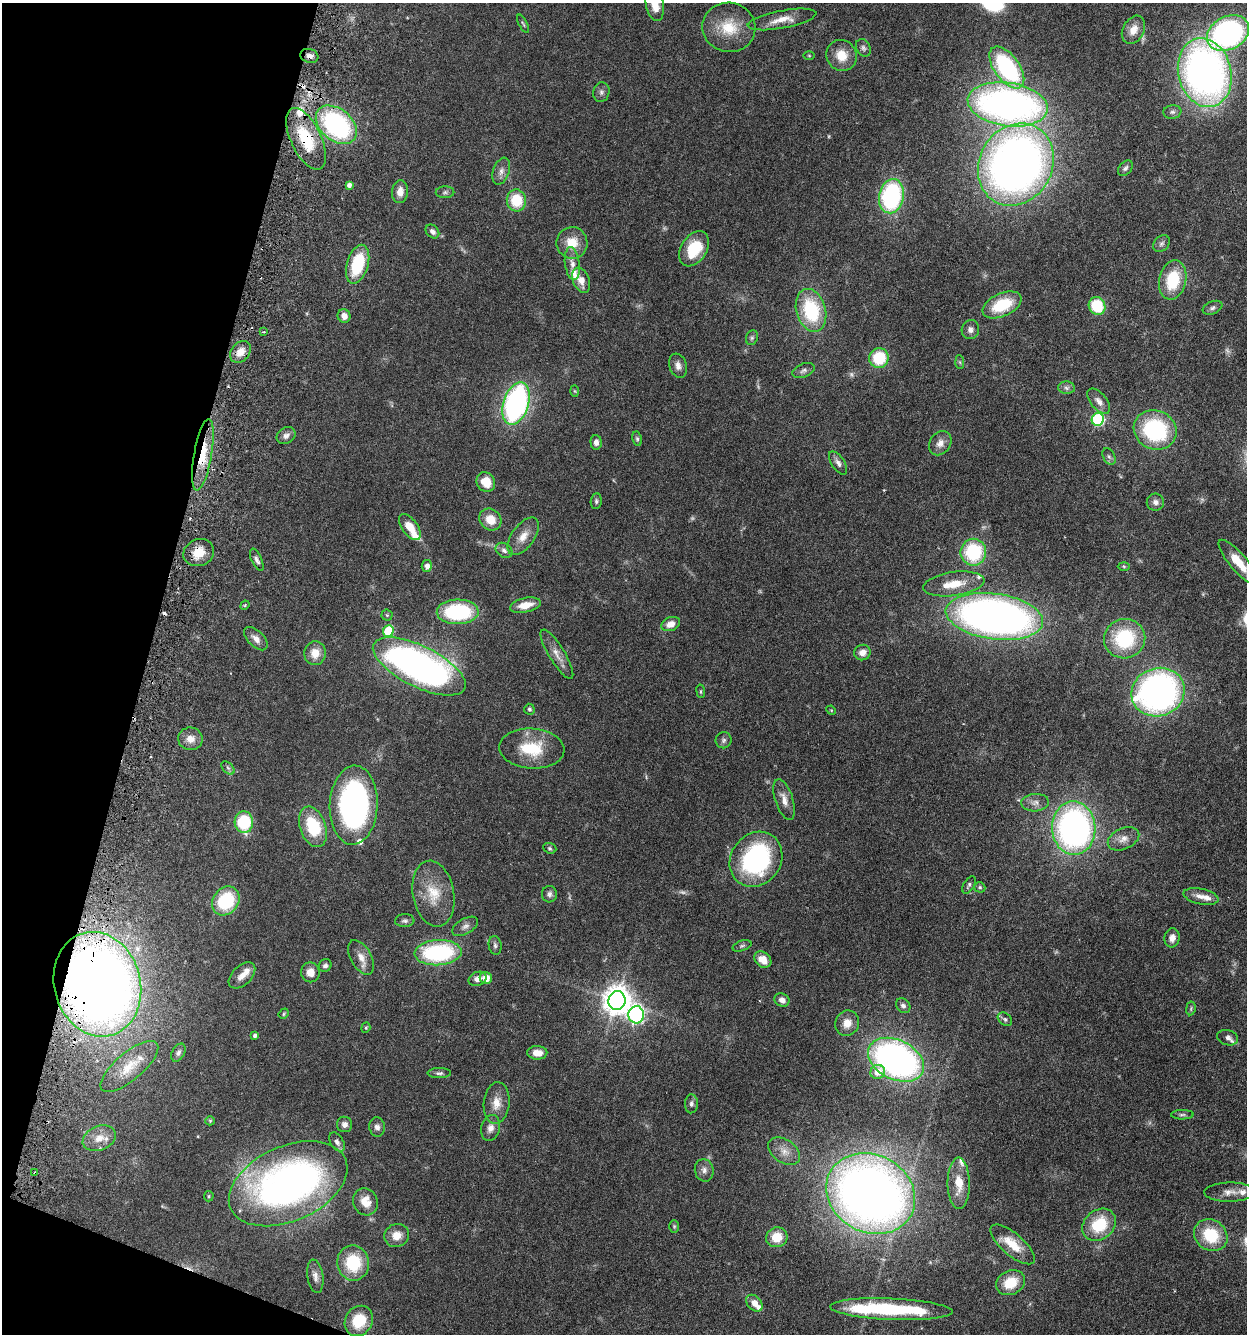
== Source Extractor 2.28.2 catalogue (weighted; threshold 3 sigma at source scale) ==
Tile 9 of 4 x 4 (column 1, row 3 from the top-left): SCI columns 316-1560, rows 1365-2696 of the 5510 x 5381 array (HDU 1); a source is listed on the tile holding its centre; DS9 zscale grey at full resolution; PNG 1249 x 1336 px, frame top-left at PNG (2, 3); each listed source drawn as its Kron ellipse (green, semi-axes under 4 px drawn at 4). Shown black and unused: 13% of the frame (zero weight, under 3 of 6 exposures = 4% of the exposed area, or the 3 px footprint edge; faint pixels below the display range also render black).
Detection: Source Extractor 2.28.2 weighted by HDU 2 'WHT'; one run over the whole footprint, this tile lists its part. Background 0.0651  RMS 0.0032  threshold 0.0132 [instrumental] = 3 sigma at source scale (4.09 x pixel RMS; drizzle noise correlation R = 1.36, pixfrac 0.8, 0.05/0.05 arcsec/px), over >= 5 px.
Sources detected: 194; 5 too faint to see at this stretch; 2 inside a brighter object's white glare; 5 cosmic-ray / hot-pixel residue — neither listed nor drawn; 12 inside a brighter listed object's ellipse — not listed separately; the other 170 listed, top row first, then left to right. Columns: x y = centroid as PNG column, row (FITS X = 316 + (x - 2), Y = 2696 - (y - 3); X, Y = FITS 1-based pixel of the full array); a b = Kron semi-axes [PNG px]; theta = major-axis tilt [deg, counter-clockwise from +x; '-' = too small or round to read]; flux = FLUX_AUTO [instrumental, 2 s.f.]
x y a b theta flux
655 4 17 9 -79 4.7
782 19 35 8 11 4.3
523 24 10 3 -64 0.46
729 27 26 24 -10 9.6
1133 30 15 10 62 3.3
1228 33 22 16 27 67
863 48 9 7 -62 0.93
842 55 16 15 - 5.4
309 56 9 7 -18 1.3
809 56 6 4 -1 0.29
1007 68 24 12 -54 35
1205 73 35 26 -76 150
601 92 10 8 77 1.1
1008 104 40 21 -8 140
1172 112 9 6 6 0.89
336 125 23 15 -40 48
306 139 33 15 -65 14
1016 164 43 36 60 220
1125 168 9 6 48 0.8
501 171 14 8 71 1.7
349 185 4 4 - 1.2
400 192 11 8 84 2.7
445 192 9 6 1 0.72
891 196 17 12 79 39
516 200 11 9 -83 9
432 231 8 6 -45 1.1
572 243 16 15 - 5.6
1161 244 9 7 45 0.96
694 249 19 13 56 11
358 264 20 10 73 14
572 264 16 7 -82 2.4
581 280 13 8 -68 2.8
1173 280 20 13 77 13
1002 305 21 11 24 12
1097 306 9 8 - 12
1212 308 10 6 23 0.91
811 310 22 14 -74 20
344 316 7 6 - 2
970 330 9 8 - 1.4
264 332 4 3 - 0.37
752 338 8 6 69 0.64
240 352 12 9 51 3.3
879 358 10 9 - 12
960 362 7 4 -88 0.48
678 366 12 8 -71 1.7
804 371 11 7 22 1.1
1066 388 8 6 -4 0.96
574 391 6 4 -88 0.33
1099 401 15 8 -51 1.9
516 404 22 12 73 68
1098 419 6 6 - 35
1155 430 22 19 -24 29
286 436 10 7 33 1.2
637 439 7 5 -80 0.54
596 442 7 5 -86 1.4
940 443 13 10 56 2.1
203 455 36 9 80 9
1109 457 9 5 -62 0.79
838 463 13 6 -56 1.4
486 482 10 9 - 4.9
596 501 8 5 82 0.64
1155 502 9 8 - 1.3
490 519 12 10 -43 4.6
410 527 15 8 -55 4.5
523 536 21 11 55 3.6
504 550 9 6 -35 1.1
973 552 13 13 - 20
199 553 16 13 25 5.1
257 560 12 5 -65 0.98
1238 562 28 8 -49 7.4
427 566 6 5 - 1.5
1124 566 6 4 -2 0.41
954 584 31 12 8 6.3
245 605 5 4 - 0.34
525 605 16 7 12 4
458 612 21 12 1 27
387 615 5 5 - 0.42
994 616 49 23 -8 190
671 624 9 7 21 2.6
388 631 6 5 - 16
256 639 14 8 -45 2
1125 639 21 19 16 20
862 652 8 7 - 2.1
315 653 12 11 - 4.1
557 654 28 8 -59 2.8
419 666 51 20 -26 130
701 691 7 3 -82 0.35
1158 692 27 24 21 100
529 709 5 5 - 0.55
831 710 5 4 - 0.28
190 739 12 11 - 2.6
724 740 8 8 - 0.86
532 748 33 20 -3 12
228 768 8 5 -45 0.65
784 800 21 9 -71 2.9
1035 803 14 8 4 1.9
354 805 39 24 87 77
244 822 11 9 -84 16
313 827 21 13 -70 14
1074 828 27 21 -87 100
1124 839 17 10 25 2.8
550 848 7 5 -22 0.58
756 859 29 25 53 47
969 885 9 5 61 0.68
980 887 6 5 - 0.49
433 894 33 20 -79 8.8
549 894 8 7 - 0.95
1201 896 18 7 -11 2.4
226 901 15 12 50 16
405 921 9 6 4 0.82
465 926 14 7 30 1.4
1172 938 10 7 79 2
495 945 9 6 -80 0.87
742 946 10 5 18 0.65
438 953 23 12 4 33
361 957 19 10 -61 2.9
763 960 9 7 -40 3.4
325 966 7 6 - 0.82
310 972 10 9 - 2.7
242 975 16 9 44 2.6
486 978 6 5 - 3.1
478 979 9 7 23 1.8
97 984 53 43 -75 350
782 1000 8 6 -28 1.6
617 1001 9 8 - 400
903 1006 8 6 -48 0.96
1191 1008 7 4 80 0.47
284 1014 5 4 - 0.41
636 1015 8 7 - 71
1005 1019 8 5 -39 0.7
847 1023 13 11 63 3.2
366 1028 5 4 - 0.38
254 1036 4 3 - 0.74
1228 1038 10 7 -14 1.4
178 1053 10 6 62 0.87
537 1053 10 6 -1 2.8
896 1060 29 19 -26 120
129 1066 36 13 40 7.6
878 1072 7 7 - 3.8
439 1073 11 5 1 0.81
497 1103 21 13 84 4
691 1104 9 6 88 1
1182 1115 11 4 1 0.74
210 1121 5 4 - 0.35
344 1124 8 7 - 1.4
377 1127 9 8 - 1.3
490 1128 13 9 75 2
99 1138 17 12 23 3.8
337 1142 10 6 -58 1.1
784 1151 18 11 -35 3
704 1170 11 9 -74 1.6
35 1173 3 2 - 0.35
959 1183 26 11 -89 5.8
288 1184 62 37 24 140
1230 1192 25 9 1 3
871 1194 46 38 -28 290
209 1196 5 4 - 0.38
365 1202 14 12 -64 4
1099 1225 18 14 40 12
674 1226 6 5 - 0.47
397 1235 12 11 - 3.5
1211 1235 17 15 -34 12
777 1237 11 10 - 5.4
1013 1244 27 11 -41 6.9
353 1263 18 16 -81 13
315 1276 17 8 -81 1.8
1011 1283 15 12 27 7.4
754 1303 9 7 -44 2.9
891 1309 61 10 -2 28
359 1321 16 13 58 8.7
Overlapping masked pixels (flux is a lower limit): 7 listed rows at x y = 309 56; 306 139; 203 455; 199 553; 97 984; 35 1173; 288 1184
Isophote crosses this tile's border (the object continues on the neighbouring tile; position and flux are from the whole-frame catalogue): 2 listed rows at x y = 655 4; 1238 562